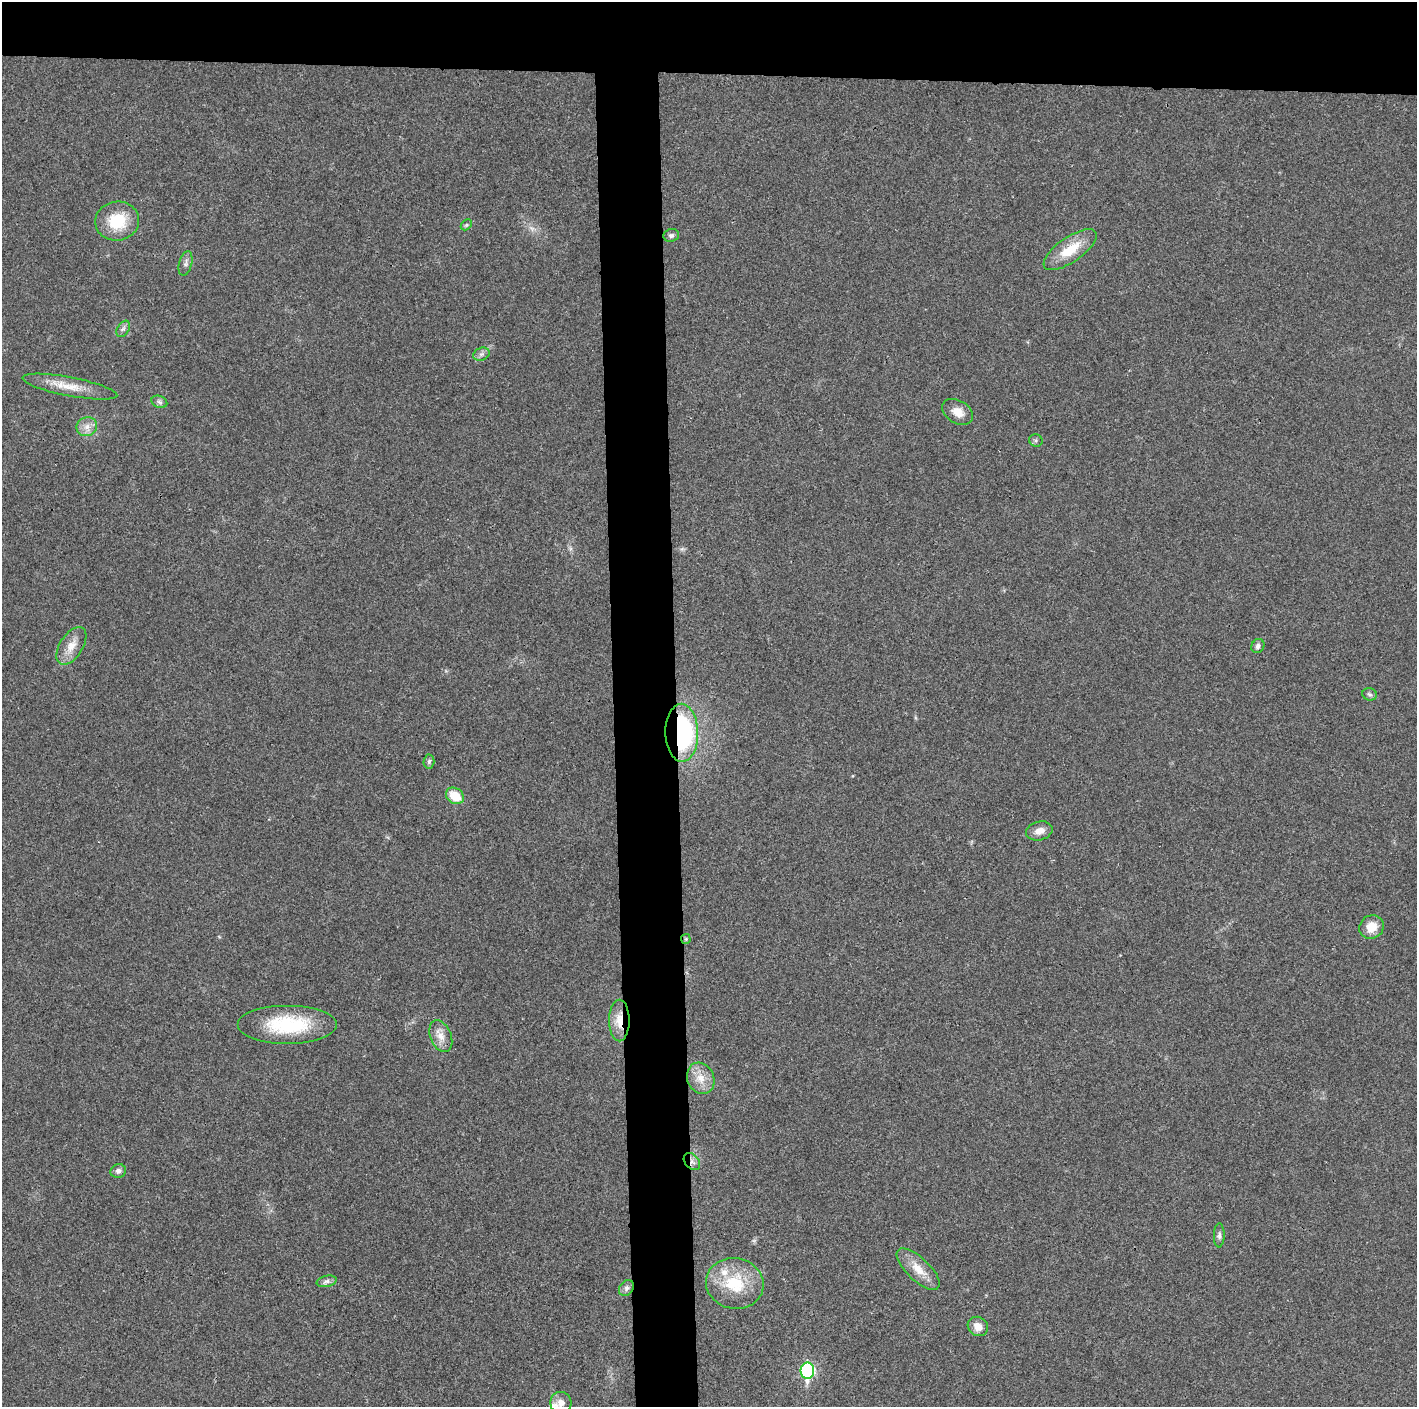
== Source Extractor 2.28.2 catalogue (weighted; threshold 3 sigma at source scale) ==
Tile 2 of 3 x 3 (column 2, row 1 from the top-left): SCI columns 1417-2831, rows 2813-4217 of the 4247 x 4221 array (HDU 1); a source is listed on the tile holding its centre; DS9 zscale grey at full resolution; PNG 1419 x 1409 px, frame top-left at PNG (2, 2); each listed source drawn as its Kron ellipse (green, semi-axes under 4 px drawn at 4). Shown black and unused: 9% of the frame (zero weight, under 3 of 4 exposures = <1% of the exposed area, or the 3 px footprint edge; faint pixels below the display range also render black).
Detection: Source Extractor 2.28.2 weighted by HDU 2 'WHT'; one run over the whole footprint, this tile lists its part. Background 0.0243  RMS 0.0055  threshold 0.0246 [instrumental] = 3 sigma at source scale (4.5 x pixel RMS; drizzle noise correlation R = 1.50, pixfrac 1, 0.05/0.05 arcsec/px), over >= 5 px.
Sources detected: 37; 2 inside a brighter listed object's ellipse — not listed separately; the other 35 listed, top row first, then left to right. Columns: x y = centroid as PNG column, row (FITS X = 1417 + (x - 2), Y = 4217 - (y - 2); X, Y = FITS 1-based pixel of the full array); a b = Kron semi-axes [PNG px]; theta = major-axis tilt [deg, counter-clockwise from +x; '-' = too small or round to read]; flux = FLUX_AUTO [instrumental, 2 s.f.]
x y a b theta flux
117 221 22 19 10 19
466 225 6 4 44 0.84
671 235 8 6 13 1.5
1070 250 31 12 35 16
185 263 12 6 75 2.1
123 329 9 6 59 1.8
481 354 8 6 20 1.8
70 387 48 9 -11 12
159 402 8 6 -22 1.5
958 412 17 11 -31 5.9
87 427 10 9 - 4.2
1036 440 7 6 - 1.1
71 646 21 11 58 7.5
1258 646 7 6 - 1.8
1370 694 7 6 - 1.3
682 733 29 16 -89 80
429 761 7 5 86 1.2
455 796 9 7 -36 12
1039 831 13 9 14 4.8
1372 927 12 11 - 8.3
686 939 5 5 - 0.77
619 1021 21 10 90 8.9
288 1025 50 19 0 37
441 1036 16 10 -68 5.9
701 1078 16 13 -64 7.5
692 1162 10 7 -50 2.4
118 1171 8 6 17 2.2
1219 1235 12 5 88 1.6
918 1269 27 11 -44 9
327 1281 10 5 12 1.8
735 1283 29 25 -12 24
626 1288 8 6 53 1.9
978 1326 10 9 - 5.4
807 1371 8 7 - 81
561 1403 11 10 - 3.8
Overlapping masked pixels (flux is a lower limit): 3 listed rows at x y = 682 733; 619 1021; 692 1162